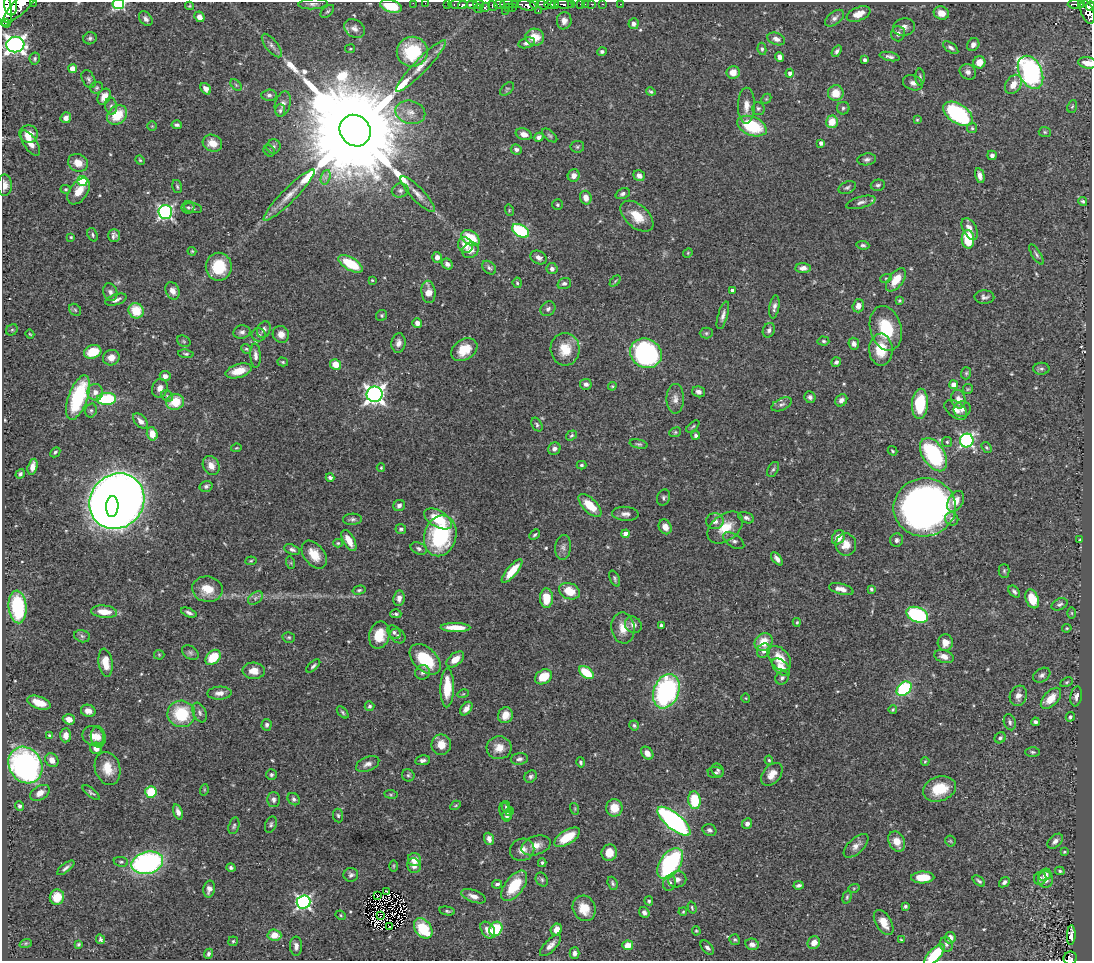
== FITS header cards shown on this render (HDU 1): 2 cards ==
NAXIS1  =                 1090
NAXIS2  =                  959

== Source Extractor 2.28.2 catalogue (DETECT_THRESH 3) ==
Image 1090 x 959 px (HDU 1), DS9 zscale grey, 1 PNG px = 1 image px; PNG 1094 x 963 px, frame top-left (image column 1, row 959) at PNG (2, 2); each listed source drawn as its Kron ellipse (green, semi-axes under 4 px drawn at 4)
Background 0.477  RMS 0.021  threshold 0.0634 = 3 sigma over >= 5 px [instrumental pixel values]
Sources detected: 545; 3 with non-positive FLUX_AUTO (blend fragments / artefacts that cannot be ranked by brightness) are neither listed nor drawn; of the other 542, the 500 brightest by FLUX_AUTO listed and drawn (42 fainter detections omitted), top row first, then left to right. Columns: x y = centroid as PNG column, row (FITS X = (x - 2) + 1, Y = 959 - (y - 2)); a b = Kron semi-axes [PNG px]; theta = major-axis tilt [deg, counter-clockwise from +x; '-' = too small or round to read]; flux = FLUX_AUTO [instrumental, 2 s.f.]
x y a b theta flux
33 2 3 2 - 29
413 3 2 2 - 5.3
425 3 2 2 - 3
118 4 6 5 - 180
313 4 15 5 3 5.7
458 4 10 3 0 160
472 4 6 3 0 260
499 4 5 3 - 160
507 4 6 2 0 45
516 4 4 3 - 64
534 4 4 3 - 52
550 4 6 3 -1 220
555 4 4 3 - 200
563 4 9 3 -4 130
572 4 3 2 - 36
581 4 3 2 - 7.7
585 4 2 2 - 3.2
591 4 3 2 - 6.4
603 4 3 2 - 5.8
620 4 2 2 - 4.2
1076 4 8 3 -3 87
1081 4 3 2 - 22
10 5 10 6 -83 940
21 5 23 7 45 1100
447 5 3 2 - 13
463 5 5 3 - 360
479 5 5 3 - 66
527 5 10 5 -11 380
543 5 6 3 -25 210
189 6 4 4 - 1.5
391 6 11 6 -15 45
493 6 5 4 - 100
1090 6 5 3 - 120
485 7 5 3 - 86
508 7 3 2 - 5
3 8 20 8 -80 1900
512 8 4 2 - 15
479 9 4 3 - 22
538 10 3 2 - 33
327 11 8 5 43 2.8
505 11 2 2 - 29
1087 12 12 6 -72 350
941 13 8 6 -19 16
859 14 12 6 22 17
199 17 5 5 - 7.3
834 18 11 6 38 6.2
146 19 8 5 -52 5.1
564 21 8 7 - 7.4
5 23 3 2 - 1500
633 24 5 5 - 5.4
904 27 11 8 10 7.8
354 29 11 8 -35 8.4
898 34 7 7 - 5.9
535 37 9 8 - 25
90 38 7 6 - 3.2
776 39 9 6 -20 6.9
527 43 8 5 15 5
15 45 9 8 - 710
973 45 7 5 53 6.9
272 46 14 6 -52 6.6
951 48 9 4 -38 4.2
350 49 5 4 - 1.6
762 49 6 4 -82 2.6
837 51 6 4 54 3.8
412 52 15 15 - 80
602 52 5 4 - 3
890 56 10 4 -12 4.6
780 57 5 4 - 8.2
35 59 6 5 - 2.7
865 60 4 3 - 3.4
979 62 6 6 - 16
1088 63 9 5 -8 11
421 66 35 6 46 21
73 69 4 4 - 23
733 72 6 6 - 13
968 72 8 7 - 5.7
1031 72 17 11 -65 300
790 73 4 4 - 5.9
920 77 8 4 -87 3.2
88 79 9 6 -62 3.8
913 83 10 7 -19 6.7
1013 84 10 7 56 17
236 85 7 4 -46 2.3
97 88 6 6 - 2.7
206 89 6 4 -51 6.2
507 89 8 5 46 2.5
651 92 5 3 - 2.4
836 93 8 7 - 23
269 95 7 5 5 3.9
104 97 8 6 59 13
766 99 6 4 44 1.9
283 104 13 7 75 7.8
111 106 8 6 -82 4.1
746 106 18 8 89 15
1072 106 6 4 68 2.1
758 108 6 6 - 3.2
843 108 6 6 - 3.4
280 111 6 5 - 3.1
410 112 15 11 -14 16
958 114 16 9 -34 170
117 115 11 8 43 37
66 118 5 5 - 7.6
917 120 4 3 - 1.5
832 122 6 6 - 22
177 125 5 3 - 3.6
152 126 4 4 - 1.5
752 126 15 9 -22 80
972 128 5 5 - 2.4
355 131 16 15 - 73000
1045 132 6 5 - 2.2
29 134 9 8 - 21
524 134 8 5 -19 7.9
550 135 9 5 -41 2.8
539 137 5 4 - 4
30 143 15 6 -57 15
212 143 10 8 -25 19
821 143 4 4 - 5.7
273 146 7 7 - 4.1
577 147 7 6 - 2.9
516 149 5 5 - 4.3
269 151 6 5 - 2.1
992 155 5 4 - 4.6
867 159 9 6 8 4.6
140 160 5 4 - 1.7
78 163 10 8 -28 17
574 176 6 6 - 9.2
639 176 6 5 - 7.2
980 176 8 4 -77 7.5
326 177 7 4 71 4.3
82 181 5 5 - 76
5 185 11 7 -90 9
878 185 7 5 14 3.4
177 186 6 4 -73 2.4
847 188 9 6 22 3.6
66 189 5 4 - 1.8
400 190 8 7 - 4.9
79 191 15 9 55 20
418 194 24 6 -46 13
623 194 7 5 21 3.9
289 195 35 7 45 20
586 198 7 5 -73 11
1083 201 4 4 - 2.6
861 202 15 5 15 6.2
557 205 5 5 - 2.4
188 207 6 6 - 3.4
193 208 9 5 -11 2.9
509 210 6 3 -74 1.6
165 212 7 7 - 310
637 216 19 11 -42 30
970 229 12 6 -62 11
520 231 9 6 -31 120
93 235 7 5 -68 2.7
114 235 6 6 - 4.8
71 237 3 3 - 1.7
471 238 10 7 -34 49
968 239 9 6 -87 49
465 245 8 7 - 17
863 245 6 4 -7 2.7
470 250 9 7 35 11
192 251 4 3 - 1.6
688 253 5 4 - 1.6
1036 254 12 4 -59 3.6
437 257 5 5 - 7.5
539 257 8 6 -29 6.8
351 264 13 6 -30 56
447 264 6 5 - 5.7
219 267 14 13 - 49
489 268 8 5 -42 3.5
803 268 7 5 -1 8.3
552 269 5 5 - 5.7
886 278 6 3 18 1.9
372 280 4 4 - 1.5
896 280 13 7 52 26
615 281 6 4 46 1.8
517 283 5 4 - 2.2
564 283 7 5 19 4.1
733 290 4 4 - 4.6
172 291 9 7 -65 9.3
110 292 9 7 -73 5.4
428 292 11 7 -83 16
984 297 10 6 0 5.2
116 300 11 5 18 6.2
899 300 4 4 - 1.8
858 306 6 5 - 9.8
774 307 12 5 81 5.8
548 309 8 6 43 4.6
75 310 7 5 -46 2.3
136 311 8 7 - 37
382 315 6 5 - 2.6
723 315 14 5 74 6.2
417 323 5 4 - 7.1
886 328 23 15 -75 59
12 330 6 5 - 2.4
264 330 8 6 67 5.7
769 330 7 5 64 4.3
242 332 8 6 9 5.1
706 333 6 5 - 2.4
30 334 4 3 - 1.6
281 334 8 8 - 11
258 335 7 6 - 4.4
184 341 7 5 -23 2.1
823 341 6 4 -4 2.5
398 343 9 7 81 8.1
854 344 6 5 - 5.8
246 349 5 4 - 2
565 349 16 14 -85 34
464 350 14 10 33 27
881 350 16 11 -89 37
93 352 9 6 17 35
646 353 16 14 -31 270
186 354 7 4 -6 2.7
255 356 12 5 -87 6.3
111 358 8 7 - 12
283 362 5 4 - 2
836 362 5 4 - 3.6
336 364 5 5 - 19
1041 369 8 6 -1 3.1
239 371 13 7 16 22
966 373 6 5 - 2.5
165 376 5 5 - 7.5
586 384 6 5 - 5.1
954 385 4 4 - 17
612 386 4 4 - 1.7
160 388 9 8 - 9.5
968 389 5 5 - 1.7
95 392 8 8 - 9.3
698 392 6 5 - 6
374 394 8 8 - 720
167 396 6 5 - 2.7
78 397 23 9 70 110
810 397 6 5 - 4.4
106 399 10 6 4 85
675 399 15 8 89 9.4
958 399 9 7 -73 10
841 400 6 5 - 6.3
175 402 9 7 16 35
782 404 11 5 25 4.6
920 404 15 8 86 75
962 409 8 8 - 7.1
91 410 7 5 75 3
956 410 13 7 -36 9.8
141 421 9 5 -48 7.4
537 425 7 5 -61 3
693 426 8 4 41 2.2
675 432 6 4 22 2.1
152 434 7 5 -73 17
571 435 6 4 36 2.2
696 435 4 4 - 3.4
967 440 7 6 - 290
947 442 5 5 - 2.1
639 444 9 4 -12 2.9
987 447 6 4 -54 2.1
236 448 5 3 - 1.5
554 449 6 6 - 6.2
892 451 5 3 - 1.9
55 452 6 4 45 2.3
934 455 18 11 -58 170
581 465 5 3 - 2.3
211 466 10 8 -62 11
33 467 8 4 76 11
381 468 4 3 - 1.5
773 469 8 5 61 3.2
20 474 5 4 - 3.5
330 478 4 3 - 4.2
206 486 6 5 - 3.7
664 498 8 6 72 3.9
117 501 29 26 47 2900
956 501 11 7 60 16
590 505 14 7 -45 31
112 506 10 6 86 460
399 506 6 5 - 5.5
925 507 31 29 7 940
625 514 13 7 -5 7.1
746 518 8 5 -21 4
352 519 9 5 4 4.1
438 519 15 8 -30 45
952 519 7 6 - 6.5
715 521 8 8 - 7.5
665 527 8 6 -61 10
725 527 20 13 38 29
401 529 5 5 - 3.4
626 534 4 4 - 13
535 535 6 3 44 2.4
440 536 20 16 75 140
838 537 7 6 - 15
897 540 7 6 - 4.6
1080 540 4 3 - 1.8
349 541 11 5 -61 19
734 541 12 6 -34 5.5
338 543 5 4 - 1.8
846 544 11 10 - 17
563 547 12 8 84 6.8
419 548 8 5 -24 4.4
292 550 8 5 -19 4.2
314 555 16 10 -52 24
777 559 8 4 -52 5.9
251 561 5 4 - 1.7
291 563 6 4 -72 1.6
512 571 15 5 50 26
1004 571 7 5 -89 2.8
615 579 8 4 -66 2.7
207 589 15 12 -9 27
841 589 12 5 -15 10
871 589 4 3 - 2.1
359 590 6 4 15 2.4
570 591 10 8 -23 30
1014 592 7 4 -48 3.9
255 598 8 5 37 4.1
399 598 8 5 85 6.4
546 598 10 6 90 30
1032 599 10 6 -66 27
1060 604 8 5 24 4.2
18 607 16 9 -85 120
104 612 13 6 -5 21
189 613 8 3 -23 4.2
1072 613 6 4 -89 1.5
396 614 5 3 - 2.8
917 615 11 7 -22 180
797 622 4 4 - 1.7
633 625 9 7 -40 8.2
661 625 4 3 - 2.7
456 627 15 4 -1 23
623 628 15 11 -81 20
1067 628 5 4 - 1.7
394 632 7 5 -49 3.9
379 635 14 10 75 32
82 636 8 6 -16 3.5
398 636 8 6 -41 5
289 637 6 5 - 2.5
764 642 9 8 - 28
945 643 8 7 - 11
764 651 7 6 - 7.6
190 652 9 6 -33 4
159 655 5 5 - 1.6
944 656 10 6 -18 10
213 657 9 6 44 39
779 658 14 9 -48 24
425 659 18 11 -43 64
455 659 10 6 39 15
106 663 14 7 -82 22
313 666 8 4 43 3.3
781 667 11 6 -42 16
254 671 11 8 -4 17
423 672 7 7 - 4.9
586 673 8 5 -36 41
1042 675 9 6 32 4.7
543 677 9 7 31 29
782 678 7 6 - 3.4
1067 682 6 3 27 1.8
447 688 19 7 89 39
904 689 8 6 41 140
666 691 18 12 69 250
219 693 12 6 2 8.4
463 694 5 3 - 1.5
1018 696 10 8 69 9.3
1076 696 10 5 80 6.6
746 698 4 4 - 1.5
1051 698 13 7 47 20
39 703 12 6 -19 26
370 706 5 5 - 3.2
466 709 8 5 52 8.6
893 710 4 3 - 1.6
88 711 7 6 - 12
343 712 7 4 -47 2.5
200 713 10 6 -67 4.9
181 714 14 13 - 71
505 715 8 7 - 14
1070 717 5 4 - 2.6
69 719 6 5 - 12
1010 722 8 6 -73 4
1035 722 4 3 - 3.9
267 725 6 5 - 3.5
634 725 5 5 - 2.9
49 735 3 3 - 1.6
66 735 7 5 87 10
93 736 11 9 -30 14
98 737 10 7 -84 10
1000 738 6 5 - 3.4
441 745 10 9 - 20
96 748 6 5 - 11
499 748 12 11 - 18
1033 752 7 5 -2 2.6
647 753 7 5 -49 11
519 759 8 6 7 4.2
52 760 7 6 - 11
423 760 7 5 8 4.6
769 760 4 4 - 2
925 761 4 3 - 1.7
581 762 5 4 - 2.8
368 764 12 7 21 7.2
25 765 19 16 -58 420
108 768 17 12 -72 24
718 770 7 5 -57 3.3
716 773 8 5 -6 3.3
772 774 13 8 49 15
271 775 5 5 - 3.4
408 775 6 6 - 2.8
531 777 6 5 - 3.4
939 789 17 12 18 44
204 790 5 3 - 1.6
151 792 6 5 - 64
40 793 10 7 32 12
91 793 10 4 -40 3.1
391 794 7 3 -8 1.9
273 799 7 6 - 5.1
294 799 7 5 -47 3.6
694 800 9 6 -83 54
456 805 5 3 - 1.6
20 806 5 4 - 3.9
506 807 6 3 -79 2.3
614 808 8 8 - 20
575 809 6 3 -73 1.5
505 811 9 6 -71 4.8
509 811 4 4 - 2
178 812 8 4 -71 6.9
338 815 7 5 -84 2.8
507 816 5 5 - 3.8
674 821 20 8 -39 360
271 824 8 5 68 3.3
747 824 5 5 - 5.7
234 826 8 5 73 2.9
709 830 7 6 - 4.2
567 837 14 7 32 35
489 839 6 4 -70 6.8
897 841 10 7 -63 18
950 841 5 5 - 2.1
1055 841 9 6 43 6
536 845 15 9 19 14
856 846 15 7 42 9.6
522 850 12 11 - 13
1064 852 4 3 - 1.5
609 853 8 7 - 17
414 859 6 6 - 15
121 862 7 5 -8 2.4
147 863 16 11 14 310
542 863 4 3 - 2.3
670 863 17 10 55 230
394 866 6 4 90 1.8
414 866 7 6 - 8.1
66 868 10 4 38 4.7
231 868 4 3 - 3
1060 871 5 4 - 2.3
351 875 7 7 - 4.3
1045 875 7 5 42 7.6
923 877 11 6 1 25
1040 878 7 6 - 3.2
677 879 9 8 - 7.3
542 880 7 5 -59 2.9
1046 880 8 7 - 9.6
979 881 7 4 -39 3.1
1004 882 6 4 41 3.9
613 883 7 5 -69 2.9
669 883 8 6 76 4.5
497 884 5 4 - 3.3
799 885 5 3 - 3.2
514 886 18 9 53 51
854 888 6 3 18 1.6
209 889 8 5 78 7
387 891 4 3 - 1.9
378 896 3 2 - 2.2
473 896 13 6 -22 8.9
57 897 8 7 - 21
847 897 7 4 75 2.3
649 901 5 4 - 2.5
304 902 7 6 - 330
905 906 4 3 - 2.7
584 908 13 11 -66 26
692 908 6 3 -73 1.9
447 911 8 4 -11 2.4
644 912 6 5 - 5.3
683 912 4 3 - 1.5
341 915 5 4 - 1.7
381 916 3 2 - 2.7
884 922 14 7 -59 17
390 927 3 2 - 1.8
423 928 11 8 -53 61
496 929 7 6 - 56
488 930 9 6 -56 14
556 930 6 5 - 14
696 931 5 4 - 1.6
274 935 7 5 -4 21
1071 935 10 4 87 5.4
950 938 6 5 - 10
100 939 5 4 - 3.2
735 940 5 5 - 2.4
901 940 4 3 - 1.6
233 941 5 4 - 2.1
26 943 6 4 18 2
814 943 6 6 - 12
78 944 3 3 - 2.2
752 944 7 5 -13 6.6
550 945 14 5 46 8.8
628 945 5 4 - 14
946 945 7 6 - 4.4
296 946 9 6 -89 7
707 947 8 5 -46 4.6
575 953 5 5 - 5.1
208 954 5 4 - 3.9
934 955 13 6 48 62
1070 958 7 6 - 63
At the frame edge (FLAGS 8, measured only in part): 13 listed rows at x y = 33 2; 413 3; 425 3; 118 4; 21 5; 391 6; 1090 6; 3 8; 15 45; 1088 63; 5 185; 934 955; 1070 958
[42 fainter detections neither listed nor drawn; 3 non-positive-flux detections neither listed nor drawn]